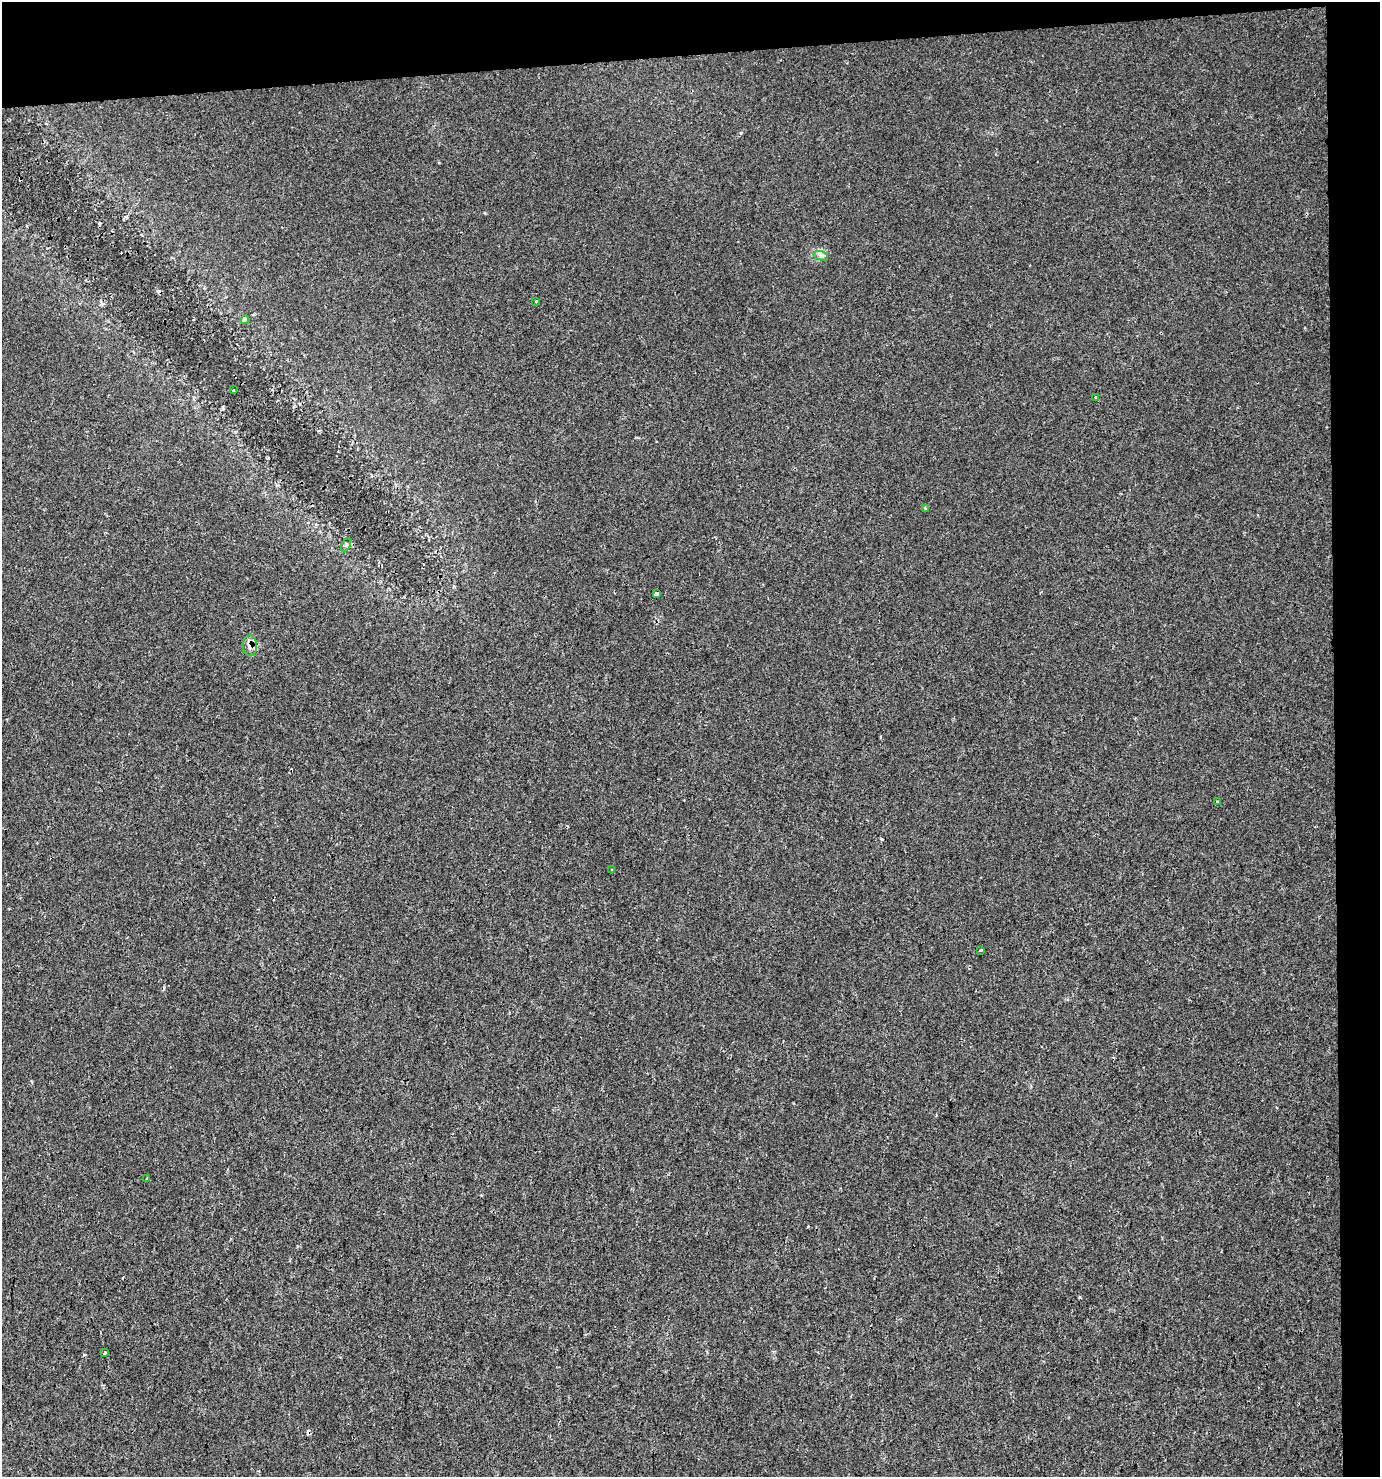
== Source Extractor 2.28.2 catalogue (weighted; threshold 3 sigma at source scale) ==
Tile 3 of 3 x 3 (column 3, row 1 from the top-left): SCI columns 2792-4169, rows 2952-4426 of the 4169 x 4426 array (HDU 1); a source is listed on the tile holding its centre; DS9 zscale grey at full resolution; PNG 1382 x 1479 px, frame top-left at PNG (2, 2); each listed source drawn as its Kron ellipse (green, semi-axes under 4 px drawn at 4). Shown black and unused: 7% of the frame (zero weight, under 2 of 3 exposures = <1% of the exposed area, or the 3 px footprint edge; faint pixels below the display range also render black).
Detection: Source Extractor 2.28.2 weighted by HDU 2 'WHT'; one run over the whole footprint, this tile lists its part. Background 0.00468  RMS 0.0037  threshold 0.0165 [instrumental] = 3 sigma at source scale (4.5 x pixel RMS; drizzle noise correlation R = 1.50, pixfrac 1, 0.0396/0.0396 arcsec/px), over >= 5 px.
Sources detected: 18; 4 cosmic-ray / hot-pixel residue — neither listed nor drawn; the other 14 listed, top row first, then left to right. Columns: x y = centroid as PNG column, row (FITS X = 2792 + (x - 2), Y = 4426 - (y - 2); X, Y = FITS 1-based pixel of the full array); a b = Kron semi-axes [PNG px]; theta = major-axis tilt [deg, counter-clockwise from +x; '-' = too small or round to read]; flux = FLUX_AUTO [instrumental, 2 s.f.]
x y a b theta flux
821 256 7 4 -19 1
536 301 3 3 - 0.54
245 319 4 4 - 1
233 390 3 3 - 1
1096 397 3 3 - 1.5
926 508 4 3 - 0.47
346 545 7 4 65 0.64
656 594 4 3 - 4.6
250 646 10 7 -88 2.4
1218 802 4 4 - 0.45
612 870 3 3 - 0.47
980 950 3 3 - 1.5
147 1179 3 2 - 0.49
105 1353 3 3 - 0.49
Overlapping masked pixels (flux is a lower limit): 1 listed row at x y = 250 646